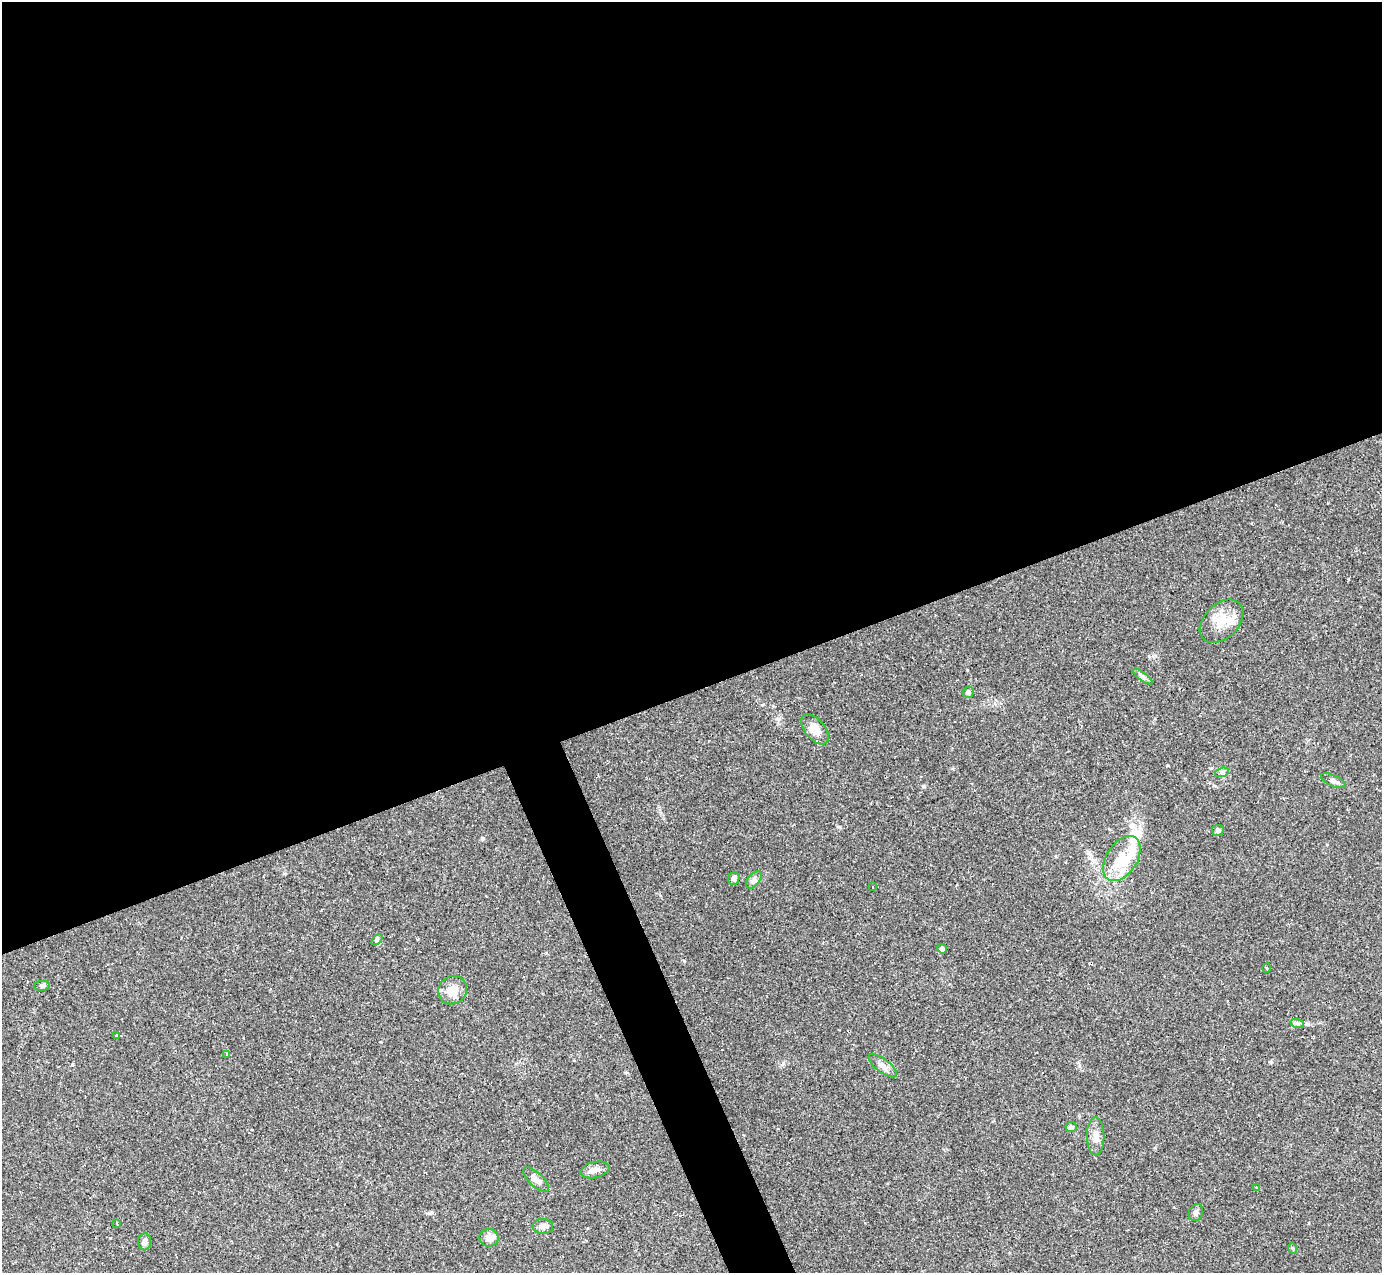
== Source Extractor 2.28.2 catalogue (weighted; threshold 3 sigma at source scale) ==
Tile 2 of 4 x 4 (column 2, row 1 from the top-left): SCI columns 1381-2760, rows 4090-5360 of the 5521 x 5508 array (HDU 1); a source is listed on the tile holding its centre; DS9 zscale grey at full resolution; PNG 1384 x 1275 px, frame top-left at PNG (2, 2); each listed source drawn as its Kron ellipse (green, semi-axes under 4 px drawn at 4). Shown black and unused: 56% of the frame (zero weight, under 2 of 3 exposures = <1% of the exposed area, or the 3 px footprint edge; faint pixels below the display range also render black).
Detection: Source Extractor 2.28.2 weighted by HDU 2 'WHT'; one run over the whole footprint, this tile lists its part. Background 0.0849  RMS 0.0059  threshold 0.0267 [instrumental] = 3 sigma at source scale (4.5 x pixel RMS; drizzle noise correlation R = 1.50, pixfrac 1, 0.05/0.05 arcsec/px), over >= 5 px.
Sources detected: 38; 1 inside a brighter object's white glare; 4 cosmic-ray / hot-pixel residue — neither listed nor drawn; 2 inside a brighter listed object's ellipse — not listed separately; the other 31 listed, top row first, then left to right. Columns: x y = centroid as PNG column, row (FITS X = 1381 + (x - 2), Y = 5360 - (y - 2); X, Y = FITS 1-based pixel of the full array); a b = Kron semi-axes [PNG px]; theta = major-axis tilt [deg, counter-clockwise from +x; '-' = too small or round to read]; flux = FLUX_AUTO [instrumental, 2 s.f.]
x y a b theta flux
1222 621 25 17 44 13
1143 677 12 4 -36 1.6
968 692 6 5 - 1.4
815 729 18 10 -51 6.6
1222 772 7 4 19 1.2
1334 781 13 5 -24 2.3
1218 830 6 5 - 1.4
1122 858 25 15 57 20
734 878 6 6 - 2
754 880 10 6 49 1.9
872 887 3 3 - 3.9
377 940 6 4 44 1.2
942 949 5 4 - 2.1
1267 968 5 3 - 0.53
42 986 8 5 1 1.2
452 990 15 13 42 8.1
1297 1023 7 4 -18 1.2
117 1035 3 3 - 3.6
227 1054 4 3 - 0.72
883 1065 17 7 -37 3.7
1071 1127 5 5 - 1.6
1096 1136 19 8 -89 5.2
595 1170 14 8 14 4.1
536 1180 16 7 -44 3.7
1257 1188 4 3 - 0.76
1196 1212 9 7 65 2.1
117 1223 3 2 - 1.2
543 1226 10 7 -4 2.3
489 1238 9 8 - 4.5
145 1242 8 6 87 2.3
1292 1248 5 3 - 0.59
Unlisted compact peaks at least as high as the median listed source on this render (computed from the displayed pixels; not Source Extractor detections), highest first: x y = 483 838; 923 786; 684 961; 1271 1062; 72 1065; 839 827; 1149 656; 783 1063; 1167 765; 1211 768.